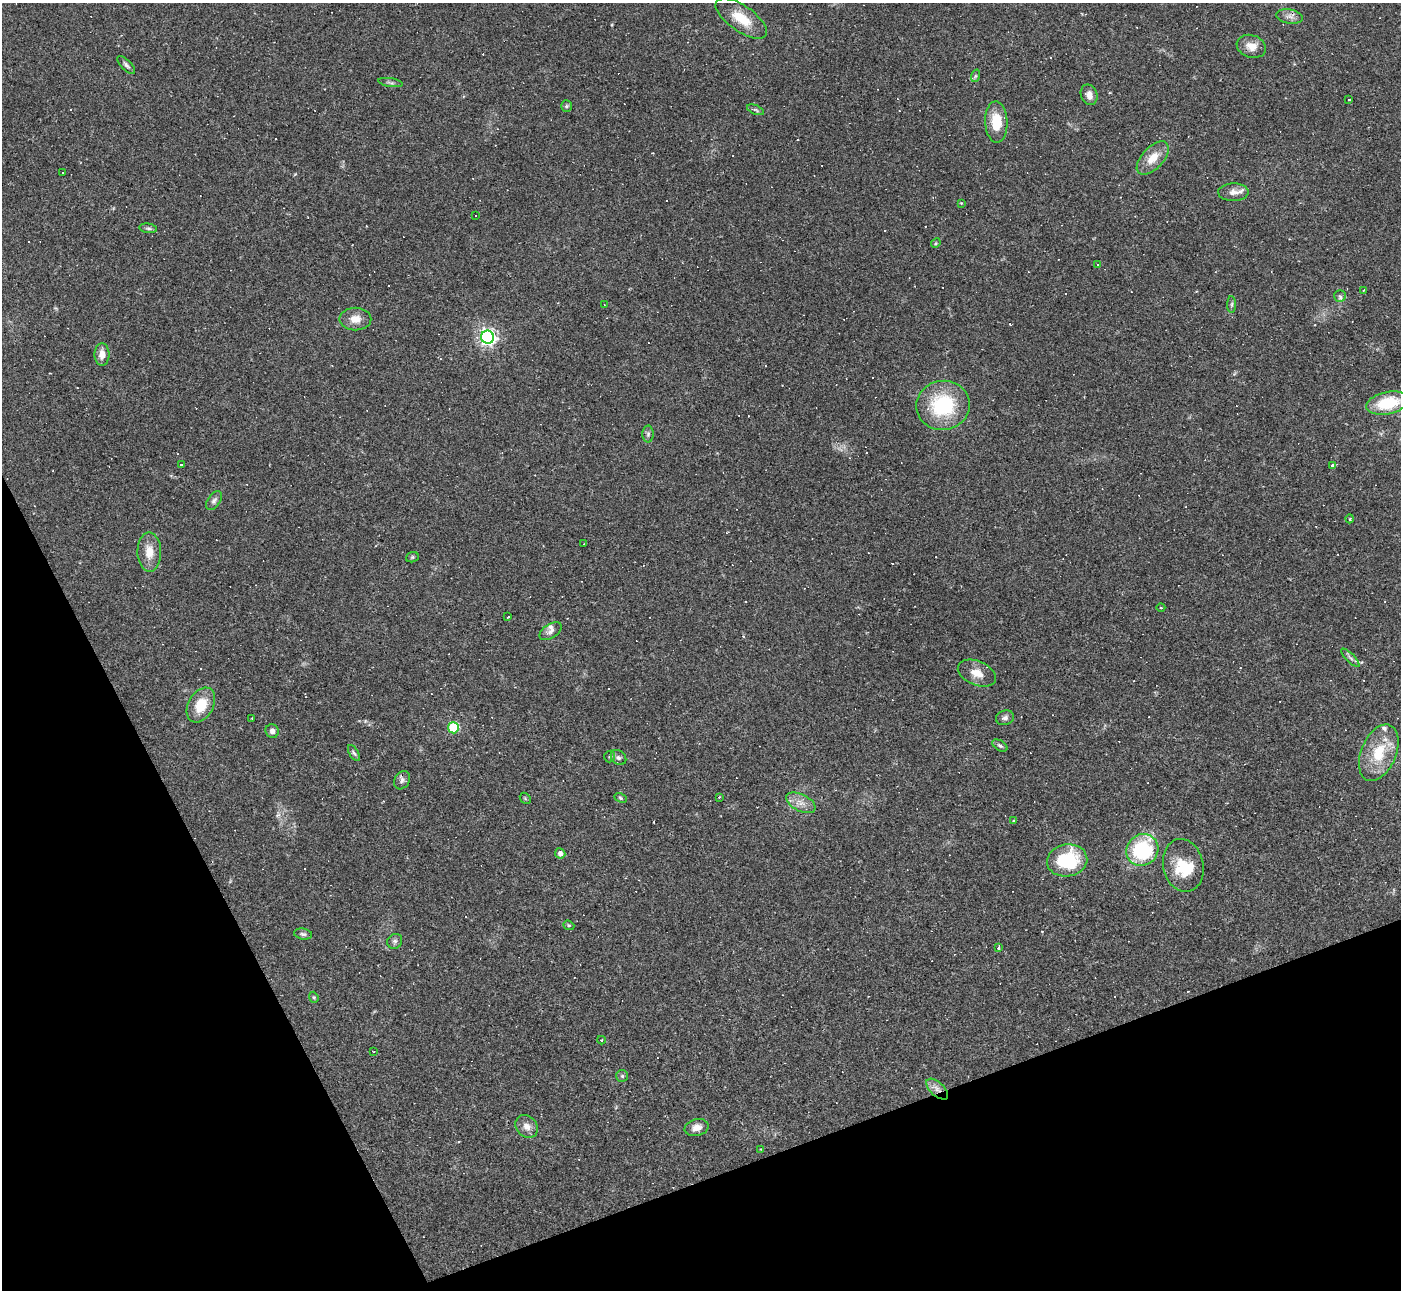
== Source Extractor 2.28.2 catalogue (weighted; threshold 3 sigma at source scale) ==
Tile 14 of 4 x 4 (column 2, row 4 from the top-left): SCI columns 1399-2797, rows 282-1569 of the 5594 x 5585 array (HDU 1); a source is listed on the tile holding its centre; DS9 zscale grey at full resolution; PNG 1403 x 1292 px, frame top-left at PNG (2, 3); each listed source drawn as its Kron ellipse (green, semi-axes under 4 px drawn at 4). Shown black and unused: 20% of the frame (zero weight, under 2 of 3 exposures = <1% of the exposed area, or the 3 px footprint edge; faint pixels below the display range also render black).
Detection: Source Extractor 2.28.2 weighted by HDU 2 'WHT'; one run over the whole footprint, this tile lists its part. Background 0.064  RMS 0.0055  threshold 0.0248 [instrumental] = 3 sigma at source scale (4.5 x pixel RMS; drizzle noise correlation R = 1.50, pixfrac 1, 0.05/0.05 arcsec/px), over >= 5 px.
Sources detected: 125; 49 cosmic-ray / hot-pixel residue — neither listed nor drawn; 3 inside a brighter listed object's ellipse — not listed separately; the other 73 listed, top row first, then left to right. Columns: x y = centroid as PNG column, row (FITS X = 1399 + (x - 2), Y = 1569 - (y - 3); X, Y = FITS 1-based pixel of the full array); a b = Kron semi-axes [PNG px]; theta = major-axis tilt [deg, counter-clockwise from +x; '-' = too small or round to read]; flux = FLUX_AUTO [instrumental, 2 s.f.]
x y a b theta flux
1289 16 13 7 -9 2.9
741 18 30 13 -35 13
1251 46 15 11 -19 5.8
126 65 11 5 -45 1.6
975 76 6 4 71 0.92
390 83 12 4 -10 1.2
1089 95 10 8 -66 3.5
1349 100 3 3 - 1.9
566 106 6 5 - 0.91
755 110 9 4 -22 0.95
996 122 20 11 -87 14
1153 158 20 10 47 8.4
63 172 3 2 - 0.63
1233 192 15 9 1 4
961 203 4 4 - 0.42
476 215 2 2 - 0.39
148 228 9 4 -7 1.1
936 243 5 4 - 0.61
1098 265 3 3 - 23
1363 290 3 2 - 0.52
1340 296 6 6 - 1.1
604 304 2 2 - 0.31
1232 304 8 4 89 0.99
355 319 16 11 -1 5.8
488 337 6 6 - 210
102 355 11 7 -89 5
1387 403 21 11 12 25
943 405 27 24 10 40
648 434 8 5 89 1.4
181 465 3 3 - 4.4
1333 466 4 3 - 1.8
214 501 11 6 56 1.7
1350 519 4 3 - 0.61
584 544 2 2 - 0.35
149 552 20 12 -89 7.9
412 557 6 5 - 0.79
1161 608 4 3 - 0.48
508 617 4 3 - 2
551 631 12 7 33 2.4
1350 658 12 3 -45 1.4
977 673 20 12 -23 7
201 705 19 12 60 13
252 718 3 2 - 0.39
1005 718 9 7 14 1.8
453 728 5 5 - 37
272 731 7 6 - 2
1000 746 8 5 -32 1.2
354 753 9 4 -59 1.1
1379 753 30 17 68 20
610 757 6 5 - 0.95
619 758 8 6 -42 1.6
402 780 10 7 60 2.1
719 797 3 2 - 0.84
525 798 6 4 -46 0.67
621 798 6 4 -28 0.8
801 803 16 8 -26 4.7
1013 821 3 3 - 0.63
1142 850 17 15 39 45
560 853 5 5 - 2.1
1067 860 20 16 9 33
1183 865 27 20 -78 19
569 925 6 4 -21 0.76
303 934 9 5 -9 1.4
395 941 8 7 - 1.6
999 947 3 3 - 1.7
314 997 6 4 -68 0.69
601 1040 4 4 - 0.59
374 1051 3 2 - 0.52
622 1076 6 6 - 0.99
937 1089 13 7 -42 3.8
527 1126 12 10 -47 4.3
697 1128 12 8 15 3.5
761 1149 3 2 - 0.33
Overlapping masked pixels (flux is a lower limit): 2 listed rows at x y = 1333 466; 937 1089